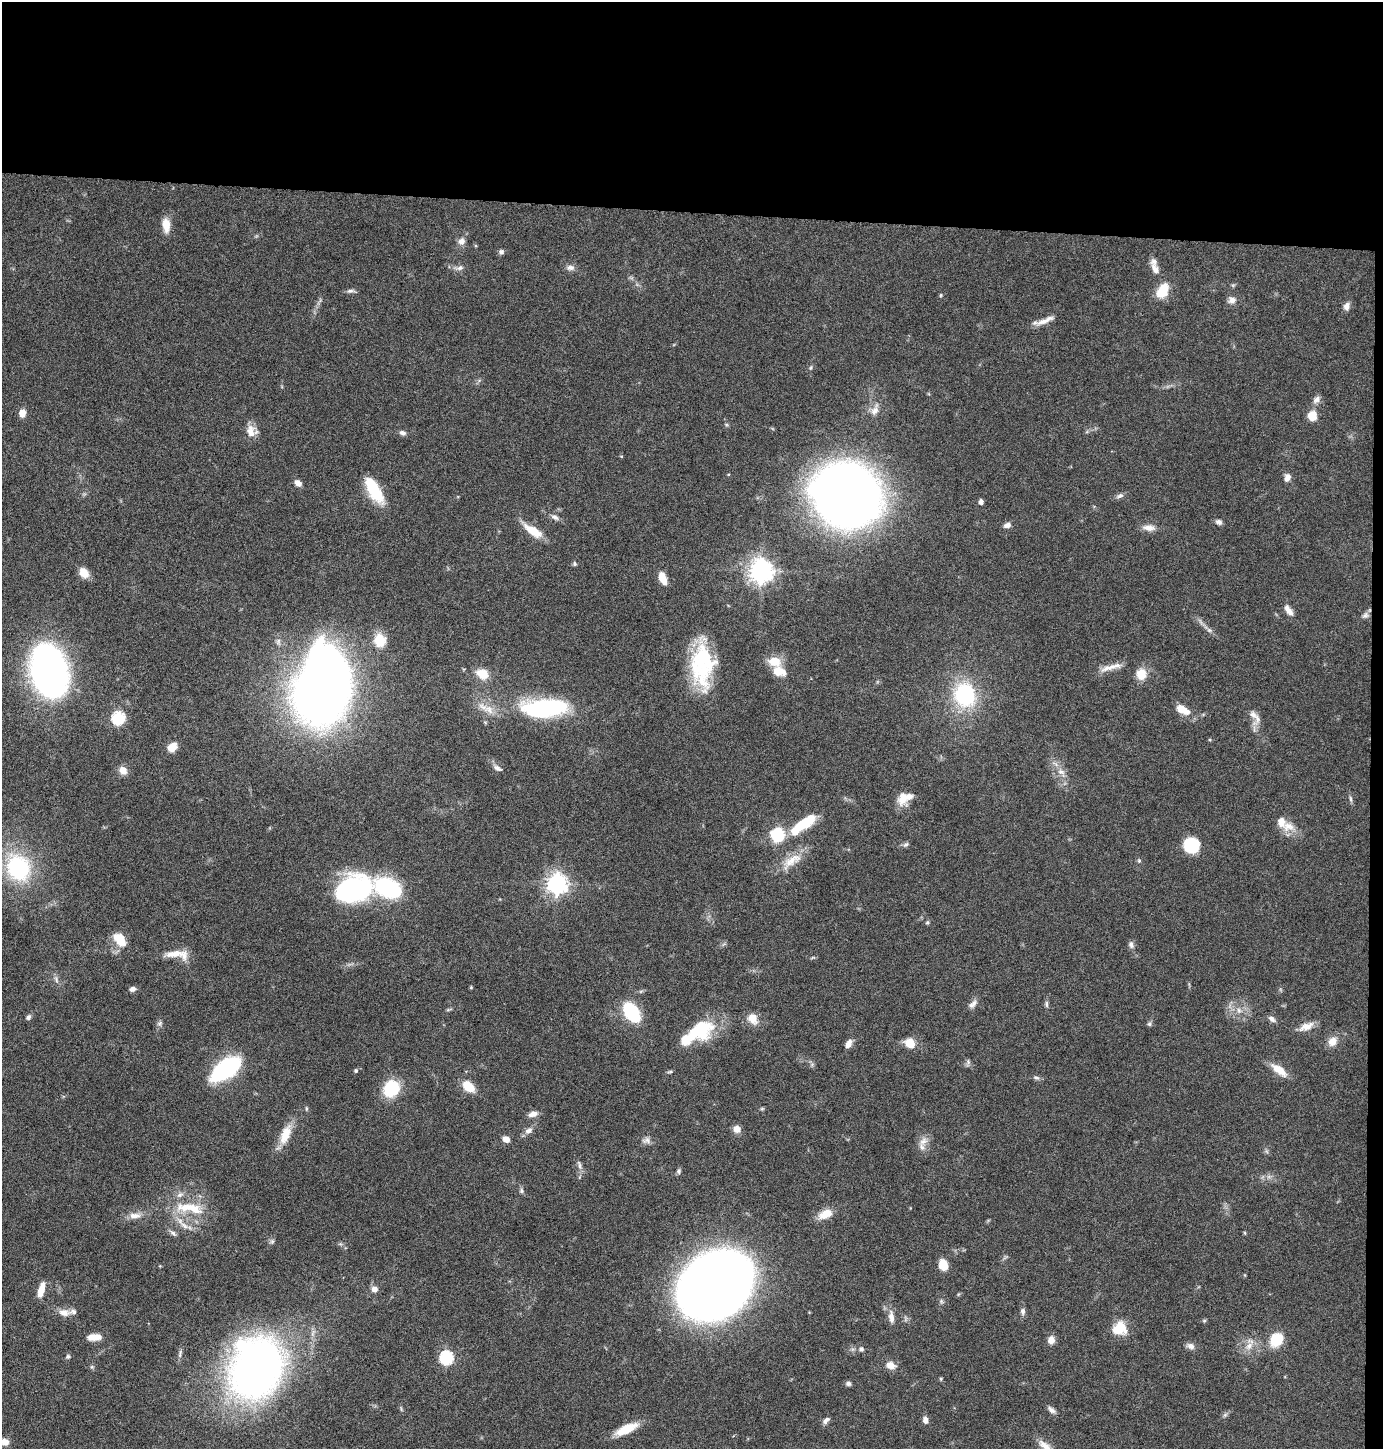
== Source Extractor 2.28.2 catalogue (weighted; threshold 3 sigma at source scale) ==
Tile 3 of 3 x 3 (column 3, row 1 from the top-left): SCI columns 2889-4269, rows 2895-4341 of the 4372 x 4345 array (HDU 1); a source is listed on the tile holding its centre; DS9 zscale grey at full resolution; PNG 1385 x 1451 px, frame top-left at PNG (2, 2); no overlay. Shown black and unused: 15% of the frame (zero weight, under 4 of 8 exposures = <1% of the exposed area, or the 3 px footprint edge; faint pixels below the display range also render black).
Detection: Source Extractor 2.28.2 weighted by HDU 2 'WHT'; one run over the whole footprint, this tile lists its part. Background 0.0423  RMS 0.0035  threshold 0.0143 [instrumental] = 3 sigma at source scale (4.09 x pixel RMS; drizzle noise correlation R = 1.36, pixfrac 0.8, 0.05/0.05 arcsec/px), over >= 5 px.
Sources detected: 161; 5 inside a brighter object's white glare — not listed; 9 inside a brighter listed object's ellipse — not listed separately; the other 147 listed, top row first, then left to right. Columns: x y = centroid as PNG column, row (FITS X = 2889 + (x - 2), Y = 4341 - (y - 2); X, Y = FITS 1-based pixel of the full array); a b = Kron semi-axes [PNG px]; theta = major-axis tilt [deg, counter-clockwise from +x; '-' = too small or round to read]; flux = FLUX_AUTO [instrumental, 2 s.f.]
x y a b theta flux
166 225 16 8 -84 4.5
461 241 10 9 - 1.8
501 252 7 6 - 0.81
459 268 14 6 7 1.4
570 268 12 7 -4 1.5
1155 269 15 8 -64 2.4
1163 290 18 11 61 7.9
350 291 11 5 5 0.98
941 295 5 4 - 0.38
1232 300 9 8 - 1.9
1347 306 9 7 75 2
1045 320 28 6 22 3.1
1317 399 11 7 43 1.6
875 410 18 9 66 2.8
22 413 9 7 83 2.5
1312 416 9 8 - 5.4
251 431 15 13 -56 3.4
402 433 10 6 -18 1
621 456 4 3 - 0.33
1287 477 9 7 69 1.9
298 483 8 6 -44 2
373 488 24 13 -67 15
846 495 46 41 -29 540
1120 496 12 6 20 1.1
981 502 6 5 - 1.1
555 517 11 6 -28 1.4
1219 522 8 6 -21 1
1007 525 9 6 17 1.4
1149 528 18 8 -5 2.4
533 531 24 9 -33 6.7
574 564 5 5 - 0.6
761 571 8 8 - 280
84 573 11 8 -50 4.3
663 578 12 7 -70 5
1288 610 15 7 -53 2.3
1365 615 9 7 42 1.1
1209 630 8 4 -44 0.85
379 640 9 8 - 12
704 660 48 27 -82 27
774 661 17 12 -16 5.5
1109 667 28 7 18 3.6
49 671 32 22 -77 200
778 671 12 8 -15 6.4
482 674 14 10 -29 5.5
1141 674 13 11 89 5
328 675 70 40 -72 240
965 695 21 19 -76 32
544 708 43 16 4 49
489 710 18 11 -31 4.4
1183 710 17 8 -29 4.8
1253 715 19 11 -64 3.1
118 718 6 6 - 41
172 747 11 8 46 4.1
497 768 12 6 -27 1.3
123 770 9 7 -52 3.1
1061 772 11 8 -18 2
903 798 20 12 -90 4.5
1351 799 10 4 -85 0.74
804 823 22 12 25 10
1288 827 18 13 -3 4.5
778 835 14 13 - 14
906 844 8 6 37 0.82
1192 846 15 14 - 13
792 861 34 13 33 6.8
1139 861 5 5 - 0.5
18 868 27 23 -63 34
557 884 7 7 - 190
354 888 33 24 10 64
388 888 21 14 -24 40
927 922 5 5 - 0.55
120 939 13 9 -55 8
1131 945 10 7 -69 1.2
174 954 27 8 7 4.2
813 957 6 4 1 0.43
56 980 10 4 -70 0.97
471 987 4 4 - 0.34
133 989 7 6 - 1.2
973 1004 14 7 41 1.6
1046 1004 11 4 -89 0.77
1239 1010 8 6 -69 1.3
632 1012 16 10 -55 24
28 1017 7 5 49 0.87
753 1018 14 10 -56 3.8
1272 1019 10 6 -39 1.3
160 1023 8 6 52 0.87
1149 1024 6 5 - 0.62
1306 1026 21 9 23 3.2
701 1029 27 21 32 20
1332 1041 11 9 51 3.4
910 1043 12 10 -36 4.4
849 1044 10 6 63 2.2
968 1062 8 6 -89 0.82
226 1068 24 11 34 62
1279 1070 23 9 -37 4.9
356 1071 5 4 - 0.48
670 1072 8 4 9 0.48
1036 1077 10 5 -17 0.82
468 1086 14 9 -39 6.5
391 1088 17 14 55 15
762 1109 6 4 1 0.42
533 1114 11 6 13 2.2
737 1129 9 8 - 2.4
529 1131 11 8 30 1.7
285 1134 26 11 68 6.4
506 1139 7 6 - 2.2
646 1140 12 9 0 1.6
923 1141 15 9 54 2.7
579 1165 15 4 -76 1.2
679 1171 7 6 - 0.73
521 1191 7 6 - 0.76
193 1208 39 13 -16 10
826 1214 17 9 25 5.2
135 1215 18 8 3 2.8
184 1225 17 6 -38 2.4
173 1233 11 5 -42 0.98
1245 1233 5 3 - 0.32
272 1241 6 6 - 0.65
943 1265 12 9 -75 4.6
715 1286 52 40 36 820
374 1289 9 8 - 1.6
41 1290 16 6 76 4.3
941 1301 6 5 - 0.59
1023 1311 8 6 -85 1.1
64 1313 15 9 -9 2.8
891 1317 17 7 -84 2.5
1204 1321 6 4 0 0.43
1120 1328 16 15 - 7.2
94 1337 14 6 3 4.4
1276 1339 17 14 58 8.5
1051 1340 9 8 - 2.3
1190 1346 11 7 -20 1.5
1249 1346 15 8 44 2.9
861 1349 7 7 - 0.84
68 1356 7 6 - 0.66
446 1357 6 6 - 46
891 1365 11 9 -21 2.6
92 1367 6 4 -44 0.5
256 1368 41 33 68 270
941 1379 5 4 - 0.37
848 1383 6 6 - 0.88
1051 1410 11 6 -36 1.3
1225 1415 6 5 - 0.65
826 1420 10 5 46 1.2
925 1420 8 6 -74 1.6
626 1429 28 9 25 7.5
5 1442 9 8 - 2.2
1047 1448 28 8 -48 4.7
Isophote crosses this tile's border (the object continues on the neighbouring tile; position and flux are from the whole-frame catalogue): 2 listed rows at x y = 5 1442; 1047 1448